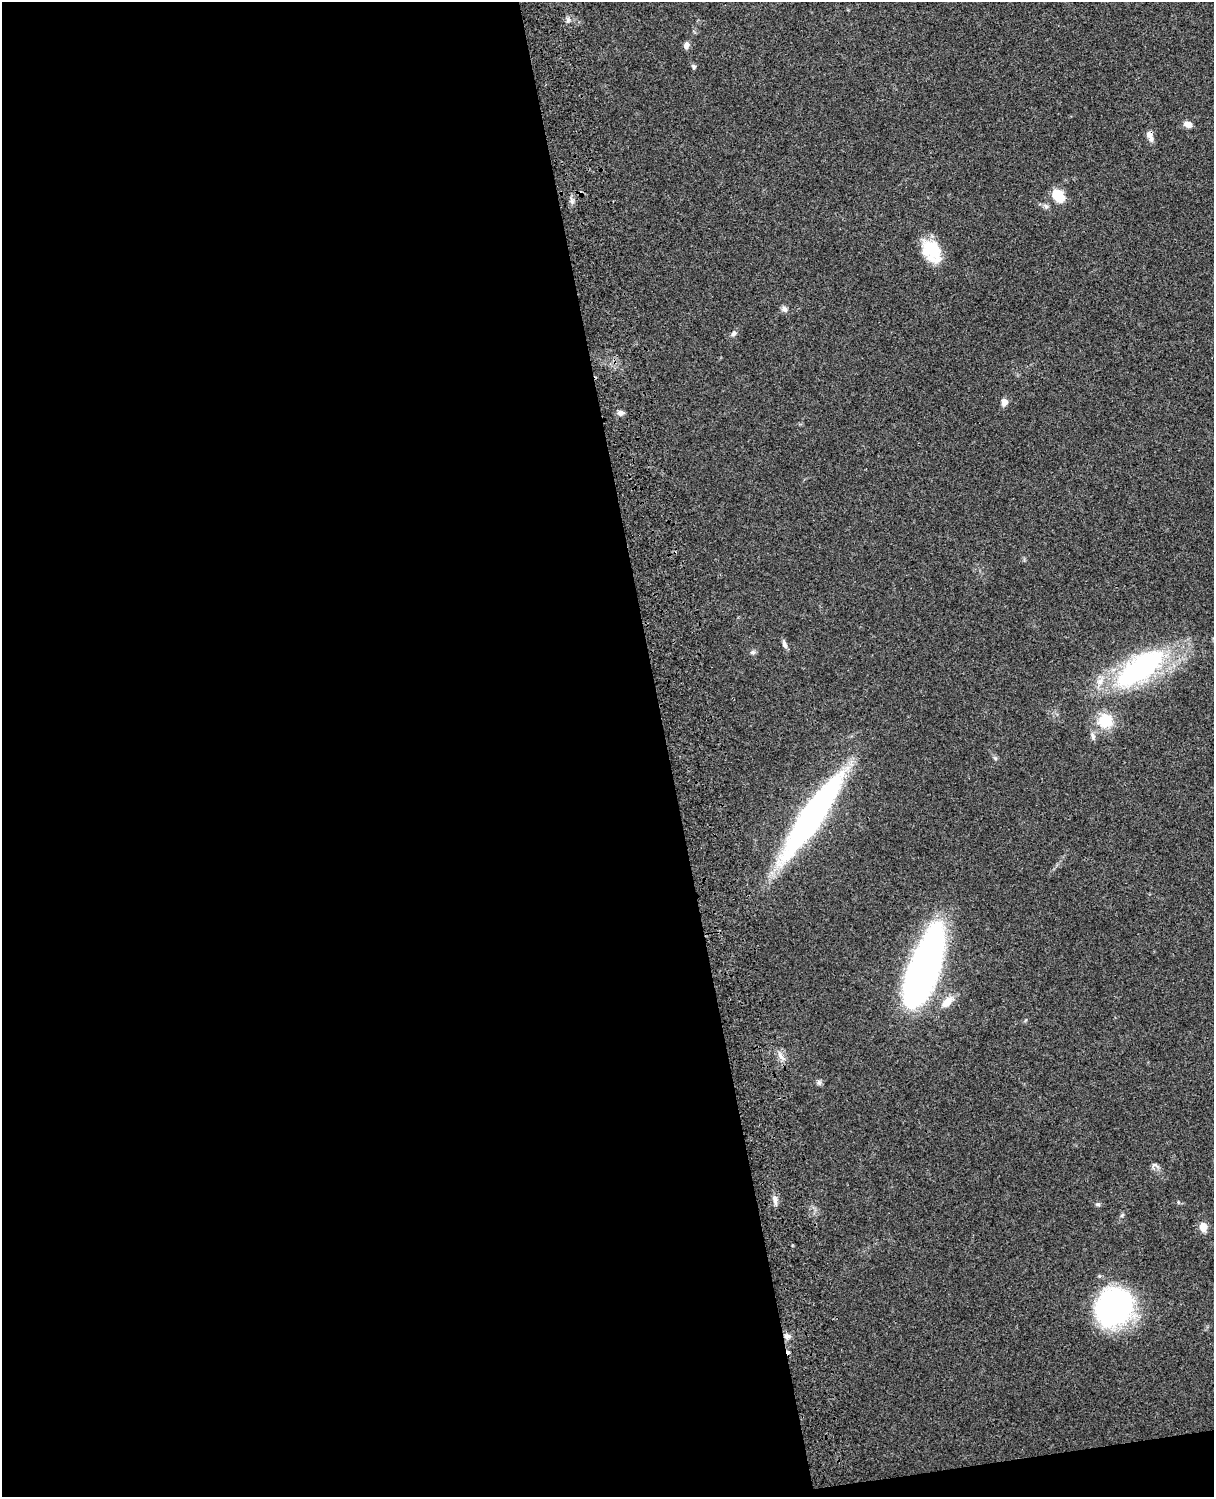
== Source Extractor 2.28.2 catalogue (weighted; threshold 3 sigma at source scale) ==
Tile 9 of 4 x 3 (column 1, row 3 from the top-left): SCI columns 119-1330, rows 164-1658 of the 5085 x 4924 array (HDU 1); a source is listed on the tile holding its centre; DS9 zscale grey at full resolution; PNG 1216 x 1499 px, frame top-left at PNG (2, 2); no overlay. Shown black and unused: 56% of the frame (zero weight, under 3 of 4 exposures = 6% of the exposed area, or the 3 px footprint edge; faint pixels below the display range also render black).
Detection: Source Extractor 2.28.2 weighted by HDU 2 'WHT'; one run over the whole footprint, this tile lists its part. Background 0.104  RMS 0.0065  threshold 0.0294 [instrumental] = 3 sigma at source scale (4.5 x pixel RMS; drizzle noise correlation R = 1.50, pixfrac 1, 0.05/0.05 arcsec/px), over >= 5 px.
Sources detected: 31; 1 cosmic-ray / hot-pixel residue — not listed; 1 inside a brighter listed object's ellipse — not listed separately; the other 29 listed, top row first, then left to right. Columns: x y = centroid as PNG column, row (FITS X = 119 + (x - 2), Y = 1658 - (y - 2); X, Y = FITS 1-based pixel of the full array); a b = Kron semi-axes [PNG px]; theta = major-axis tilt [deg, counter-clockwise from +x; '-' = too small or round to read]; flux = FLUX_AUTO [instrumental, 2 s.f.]
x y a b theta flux
568 20 7 5 46 1.7
686 45 8 6 73 2.8
694 66 5 5 - 1.4
1188 124 9 7 -16 3.7
1150 136 16 6 -68 3.7
1058 196 13 9 -53 17
572 201 7 4 -72 1.6
932 248 24 21 -34 22
784 309 9 7 -47 2.1
734 333 8 6 46 1.9
1004 402 7 6 - 4
621 413 7 6 - 2.5
784 644 11 5 -69 2.3
752 652 7 5 19 1.4
1140 668 54 22 34 130
1105 721 13 13 - 20
1093 736 11 5 -80 2
995 758 6 4 -19 0.92
812 817 101 19 56 190
924 970 64 21 71 380
947 1002 17 9 43 7.8
780 1056 13 5 -54 3.1
819 1083 8 6 -88 1.6
1154 1165 7 4 1 1.2
775 1200 13 5 -83 3
1098 1204 8 4 -8 1.1
1203 1227 10 8 -83 6.1
1113 1307 41 34 52 110
787 1336 9 7 5 2.6
Overlapping masked pixels (flux is a lower limit): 2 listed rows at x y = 1150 136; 787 1336